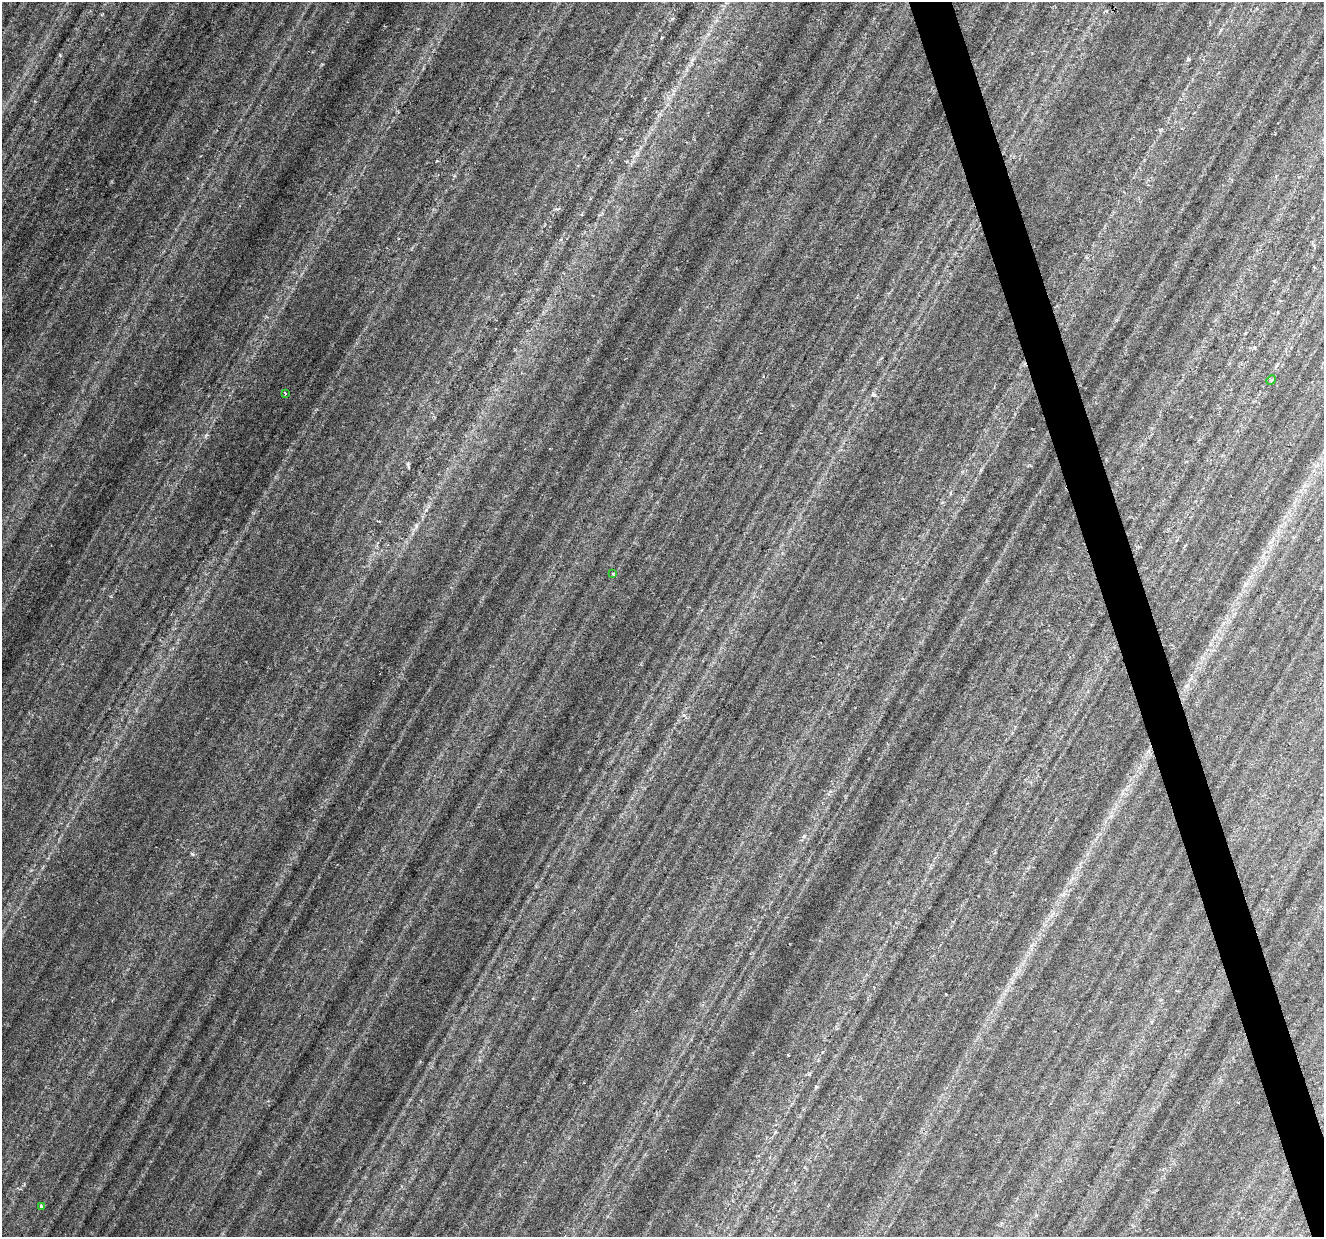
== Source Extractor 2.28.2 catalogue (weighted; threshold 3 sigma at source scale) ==
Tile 6 of 4 x 4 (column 2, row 2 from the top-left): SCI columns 1323-2644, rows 2526-3760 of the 5293 x 5112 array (HDU 1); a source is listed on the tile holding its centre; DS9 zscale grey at full resolution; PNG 1326 x 1239 px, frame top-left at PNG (2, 2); each listed source drawn as its Kron ellipse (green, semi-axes under 4 px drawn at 4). Shown black and unused: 3% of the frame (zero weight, under 3 of 6 exposures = <1% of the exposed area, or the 3 px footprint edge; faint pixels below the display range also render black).
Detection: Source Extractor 2.28.2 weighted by HDU 2 'WHT'; one run over the whole footprint, this tile lists its part. Background 0.0394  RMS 0.0029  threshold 0.012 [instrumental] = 3 sigma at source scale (4.09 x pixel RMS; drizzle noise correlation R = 1.36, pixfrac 0.8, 0.0396/0.0396 arcsec/px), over >= 5 px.
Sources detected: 4; all 4 listed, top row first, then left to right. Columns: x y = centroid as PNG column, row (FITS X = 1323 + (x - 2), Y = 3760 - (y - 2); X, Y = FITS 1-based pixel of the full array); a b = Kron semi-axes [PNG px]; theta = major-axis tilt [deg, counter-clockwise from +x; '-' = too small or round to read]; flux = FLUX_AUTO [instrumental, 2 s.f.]
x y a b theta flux
1271 380 5 4 - 0.32
285 393 3 2 - 0.19
613 574 4 4 - 0.37
41 1206 4 4 - 0.35